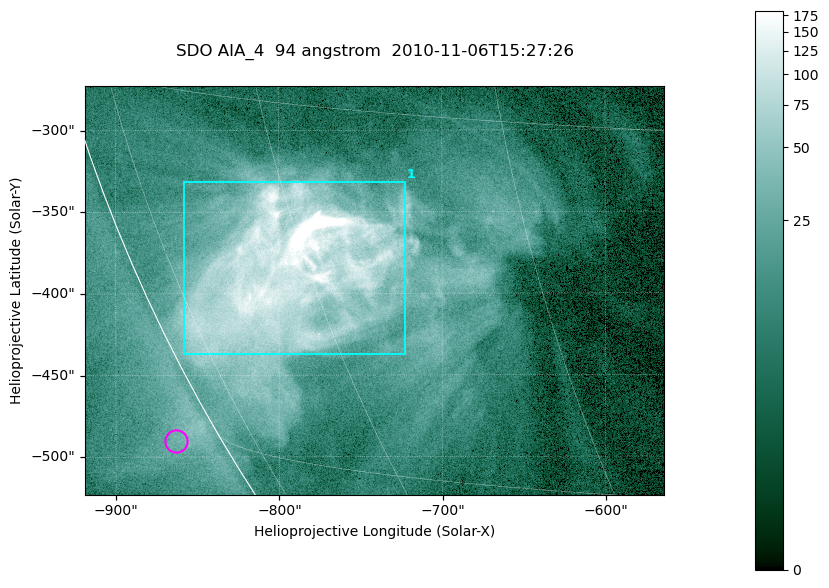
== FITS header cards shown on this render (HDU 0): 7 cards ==
TELESCOP= 'SDO     '           /
INSTRUME= 'AIA_4   '           /
WAVELNTH=                   94 /
WAVEUNIT= 'angstrom'           /
DATE-OBS= '2010-11-06T15:27:26.12' /
CTYPE1  = 'HPLN-TAN'           /
CTYPE2  = 'HPLT-TAN'           /

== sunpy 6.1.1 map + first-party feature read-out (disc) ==
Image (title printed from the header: SDO AIA_4  94 angstrom  2010-11-06T15:27:26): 591 x 417 px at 0.6 arcsec/px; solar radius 968 arcsec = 1614 px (partial field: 2.7% of the solar disc is inside the frame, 89% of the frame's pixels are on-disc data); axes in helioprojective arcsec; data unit not stated in the header (colour bar unlabelled)
Pointing: header CRPIX1/2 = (2053.81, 2042.90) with CRVAL1/2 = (0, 0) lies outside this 591 x 417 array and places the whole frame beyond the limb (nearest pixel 1.36 R_sun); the SolarSoft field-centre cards XCEN/YCEN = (-741.2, -398.2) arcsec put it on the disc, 768 arcsec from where CRPIX/CRVAL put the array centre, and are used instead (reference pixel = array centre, CRVAL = XCEN/YCEN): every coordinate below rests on XCEN/YCEN
Orientation: roll -0.138 deg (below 1 deg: not rotated)
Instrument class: DISC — disc imager (sunpy class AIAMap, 94 A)
Bright regions (active regions / flare kernels): reference = the on-disc median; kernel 5 px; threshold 5 sigma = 55.2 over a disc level ~10.5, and >= 1.15x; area >= 246 px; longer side >= 5 px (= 3 arcsec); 1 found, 1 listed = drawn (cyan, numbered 1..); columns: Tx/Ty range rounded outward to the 2 arcsec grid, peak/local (2 s.f.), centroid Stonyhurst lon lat
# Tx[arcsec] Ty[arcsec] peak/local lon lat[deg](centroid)
1 -858..-722 -438..-330 37 -62 -22
Off-limb structures (1.02-1.3 R_sun): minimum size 123 px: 1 found; the strongest spans PA ~120 deg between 1.02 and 1.04 R_sun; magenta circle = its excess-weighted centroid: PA ~120 deg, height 1.03 R_sun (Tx ~-864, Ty ~-490 arcsec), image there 1.7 x the reference